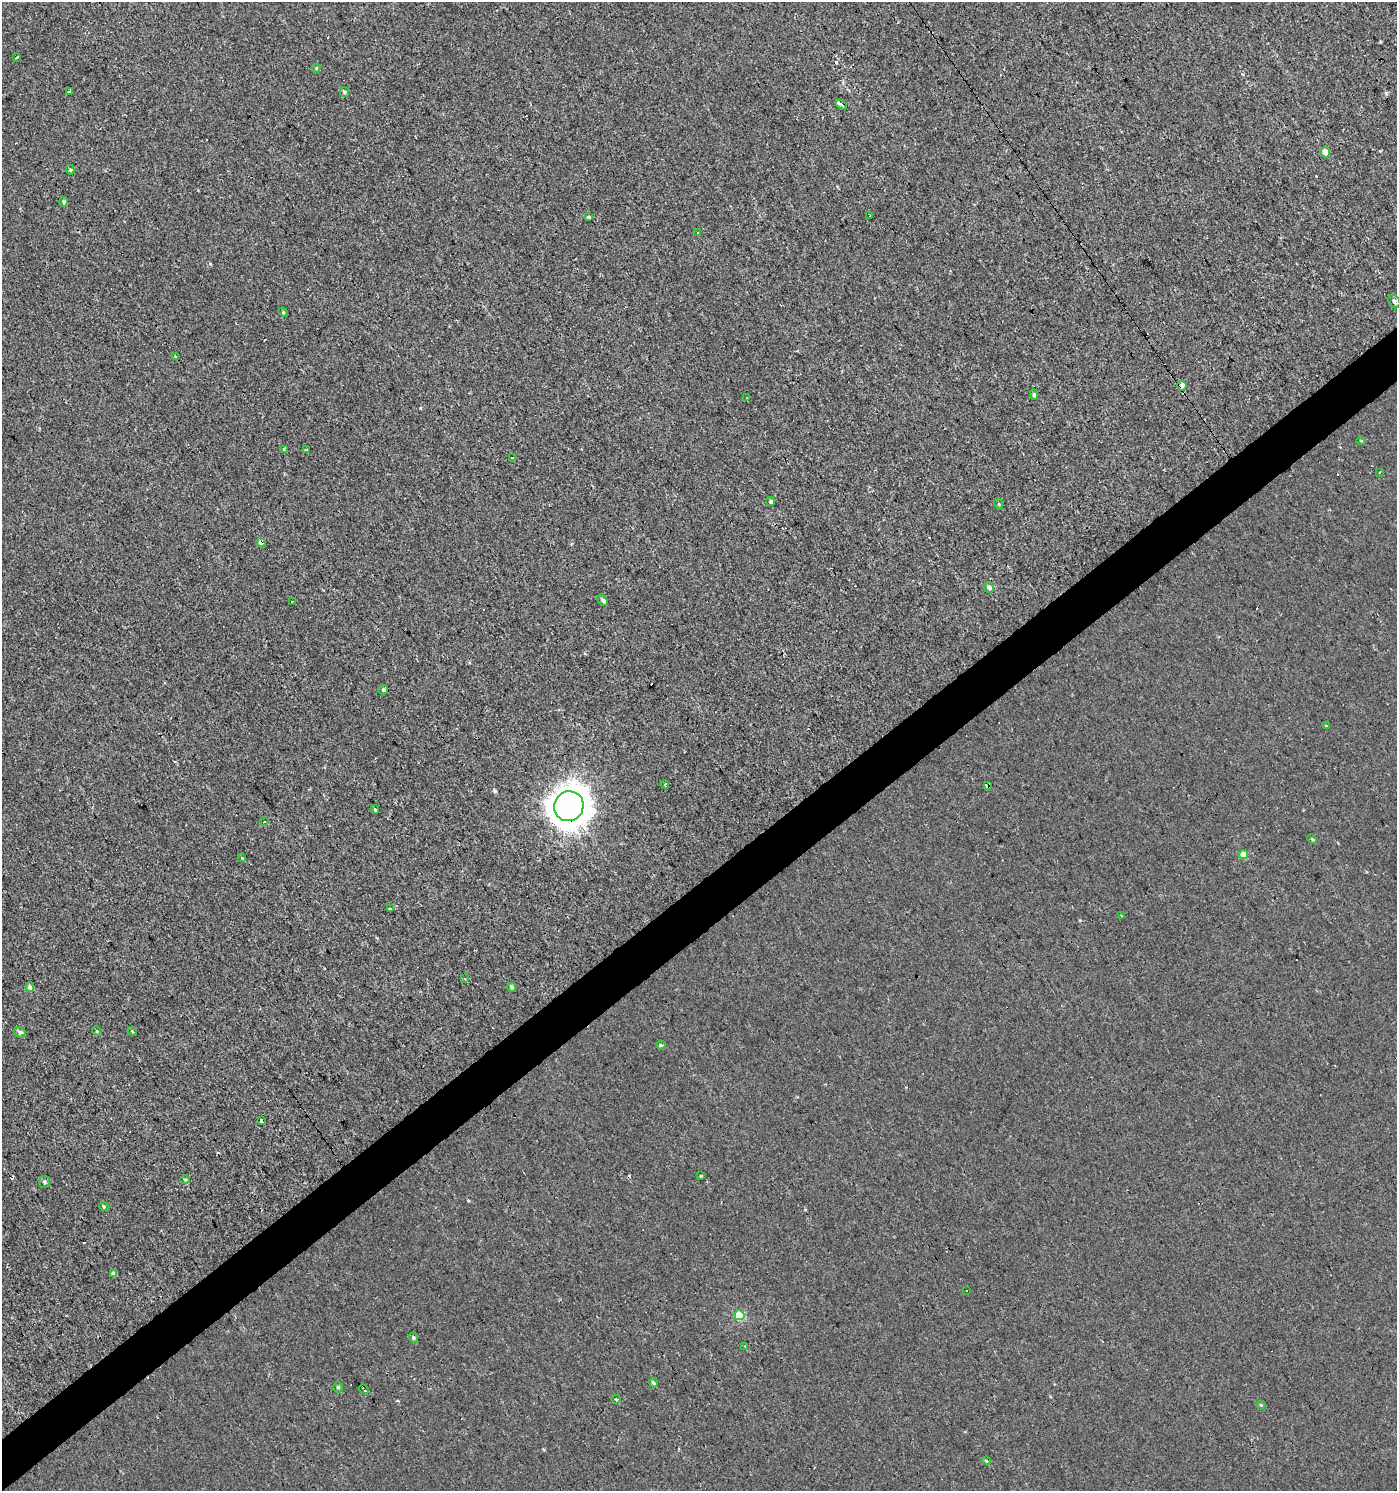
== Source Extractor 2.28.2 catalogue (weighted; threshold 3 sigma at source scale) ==
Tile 7 of 4 x 4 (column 3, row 2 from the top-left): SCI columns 2980-4374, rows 2980-4468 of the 5895 x 5959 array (HDU 1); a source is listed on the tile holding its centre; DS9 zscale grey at full resolution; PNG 1399 x 1493 px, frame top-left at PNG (2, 2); each listed source drawn as its Kron ellipse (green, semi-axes under 4 px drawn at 4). Shown black and unused: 4% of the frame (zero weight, under 2 of 3 exposures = <1% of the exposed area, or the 3 px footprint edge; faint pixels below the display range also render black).
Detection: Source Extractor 2.28.2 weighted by HDU 2 'WHT'; one run over the whole footprint, this tile lists its part. Background 3.40e-04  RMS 0.0038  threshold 0.0173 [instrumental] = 3 sigma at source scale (4.5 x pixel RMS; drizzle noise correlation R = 1.50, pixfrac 1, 0.0396/0.0396 arcsec/px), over >= 5 px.
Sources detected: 77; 14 cosmic-ray / hot-pixel residue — neither listed nor drawn; the other 63 listed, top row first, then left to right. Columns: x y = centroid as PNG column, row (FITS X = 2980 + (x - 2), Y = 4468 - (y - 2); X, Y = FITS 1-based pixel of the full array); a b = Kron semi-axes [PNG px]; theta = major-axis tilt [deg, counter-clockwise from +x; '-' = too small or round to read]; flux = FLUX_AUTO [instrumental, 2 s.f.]
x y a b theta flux
17 57 3 3 - 2.3
316 68 4 4 - 0.4
69 91 3 3 - 2.3
344 92 5 4 - 0.81
841 104 6 3 -33 1.8
1325 152 5 5 - 3.7
70 170 5 4 - 0.53
64 202 5 4 - 0.91
870 216 3 2 - 0.36
588 217 3 3 - 1.4
698 233 3 3 - 0.58
1394 302 7 5 -56 0.83
283 312 5 4 - 0.38
176 356 3 3 - 1.1
1182 385 5 5 - 2.5
1034 395 5 4 - 0.76
747 398 3 3 - 0.3
1361 441 5 3 - 0.31
284 449 4 3 - 1.3
307 449 3 3 - 0.68
512 458 3 3 - 0.97
1379 472 2 2 - 0.46
771 502 4 4 - 0.8
999 504 6 3 -71 0.45
261 543 5 4 - 1.8
989 587 5 4 - 1.7
603 600 6 4 -52 0.9
292 602 3 2 - 0.3
383 690 5 4 - 0.73
1326 726 3 3 - 0.88
665 785 4 2 - 1.1
987 785 4 3 - 2.9
569 806 15 14 - 570
375 810 4 3 - 0.61
264 822 3 2 - 0.35
1312 839 5 3 - 0.44
1243 855 4 4 - 5.8
242 858 4 4 - 0.35
390 909 3 3 - 10
1121 915 2 2 - 0.25
464 978 3 3 - 1.8
30 987 5 4 - 2
512 987 4 4 - 0.7
97 1031 5 4 - 0.47
132 1031 5 3 - 0.39
20 1032 6 5 - 1.5
661 1045 5 4 - 0.54
261 1121 4 3 - 3.3
700 1176 4 3 - 0.49
185 1179 5 3 - 0.41
44 1182 6 5 - 0.83
104 1206 5 4 - 0.49
114 1273 4 4 - 2.1
966 1291 3 3 - 1.2
740 1315 5 5 - 20
413 1338 5 4 - 0.64
745 1346 3 3 - 0.37
653 1383 5 3 - 0.67
338 1387 5 4 - 0.67
364 1389 5 2 - 0.48
616 1399 4 4 - 0.66
1261 1405 4 4 - 0.45
986 1461 4 4 - 0.48
Overlapping masked pixels (flux is a lower limit): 4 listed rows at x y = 1182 385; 261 543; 987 785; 569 806
Unlisted compact peaks at least as high as the median listed source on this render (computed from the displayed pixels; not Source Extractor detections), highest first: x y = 495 791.